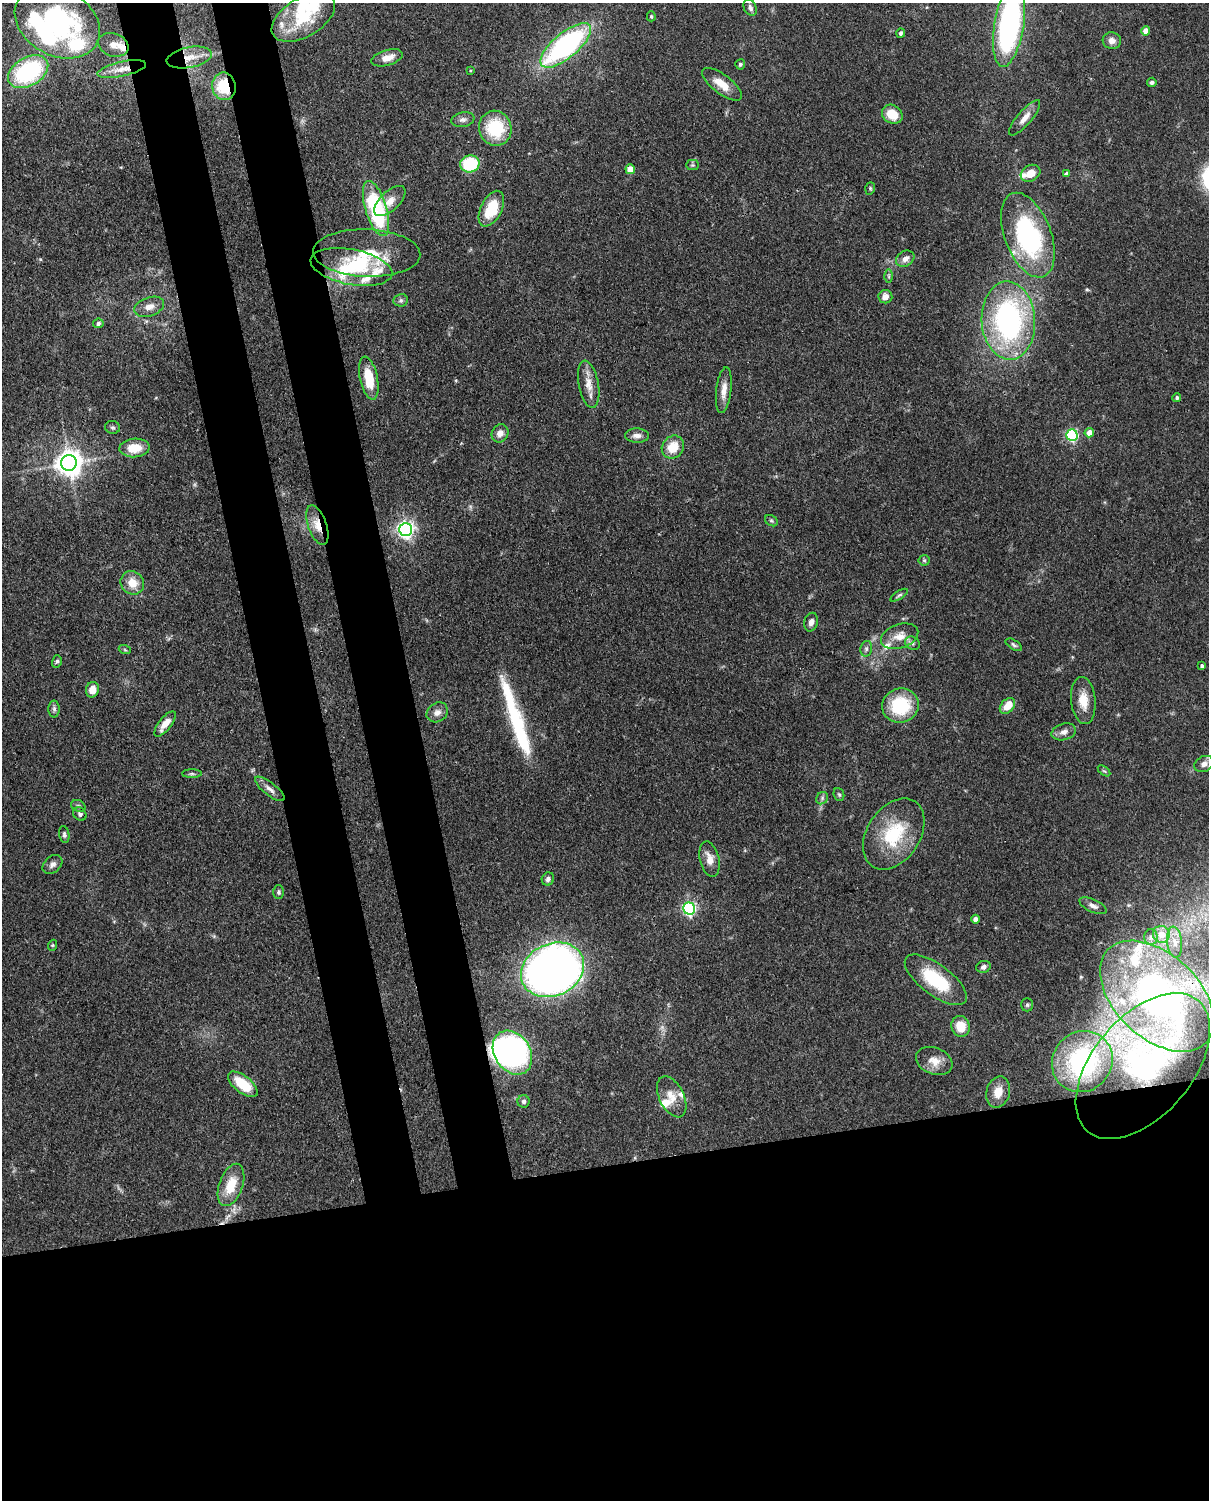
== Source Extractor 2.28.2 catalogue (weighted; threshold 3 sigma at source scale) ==
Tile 11 of 4 x 3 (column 3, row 3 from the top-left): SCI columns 2504-3710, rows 154-1651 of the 5005 x 4918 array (HDU 1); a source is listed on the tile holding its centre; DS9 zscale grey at full resolution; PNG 1211 x 1502 px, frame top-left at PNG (2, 3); each listed source drawn as its Kron ellipse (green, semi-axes under 4 px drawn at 4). Shown black and unused: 30% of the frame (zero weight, under 3 of 4 exposures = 7% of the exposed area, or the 3 px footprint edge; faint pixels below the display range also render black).
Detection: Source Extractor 2.28.2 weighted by HDU 2 'WHT'; one run over the whole footprint, this tile lists its part. Background 0.109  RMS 0.0041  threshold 0.0184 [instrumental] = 3 sigma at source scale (4.5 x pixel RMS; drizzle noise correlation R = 1.50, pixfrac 1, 0.05/0.05 arcsec/px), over >= 5 px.
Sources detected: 136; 1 too faint to see at this stretch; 9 inside a brighter object's white glare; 1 long thin detection or spike segment (spike, bleed or trail) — neither listed nor drawn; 13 inside a brighter listed object's ellipse — not listed separately; the other 112 listed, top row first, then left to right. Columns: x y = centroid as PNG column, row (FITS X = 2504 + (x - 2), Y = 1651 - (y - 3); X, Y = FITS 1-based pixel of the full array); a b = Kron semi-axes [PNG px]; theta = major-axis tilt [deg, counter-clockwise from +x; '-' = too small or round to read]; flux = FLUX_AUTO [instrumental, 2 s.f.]
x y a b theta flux
750 8 9 6 -64 1.4
651 16 5 4 - 0.5
303 17 35 19 30 22
57 22 45 33 -29 66
1009 25 42 14 81 100
1146 31 4 4 - 4
901 33 4 4 - 1
1112 41 9 8 - 2.6
113 45 16 11 -20 4.3
566 45 31 12 40 86
189 57 23 10 11 7
387 58 16 7 16 4.6
740 64 5 5 - 0.76
122 69 25 7 12 5
470 70 4 3 - 0.34
28 72 22 14 30 43
1152 82 4 4 - 1.1
722 84 24 9 -37 7
224 86 14 12 -80 16
892 114 11 9 -35 7.9
1025 118 22 7 49 3.8
463 120 11 7 10 1.8
495 128 17 16 - 21
470 164 10 8 11 23
692 165 6 5 - 0.71
630 169 5 4 - 7.1
1031 173 10 8 29 5.2
1067 174 4 4 - 1
870 188 6 5 - 0.63
390 201 19 9 44 4.4
376 209 28 10 -73 49
491 209 19 10 63 15
1028 235 44 23 -69 64
367 253 53 23 -2 21
905 259 10 7 31 2.6
351 267 41 17 -11 22
889 276 6 4 -89 0.66
885 297 7 6 - 2.8
401 300 7 6 - 1
149 307 15 9 18 3.8
1008 320 39 27 -87 94
98 323 5 4 - 1.3
369 378 22 9 -78 10
589 384 24 10 -79 5.3
724 390 23 7 83 4.1
1177 398 4 4 - 1
113 427 7 6 - 0.89
500 433 9 8 - 2.9
1089 433 5 4 - 3.9
1072 435 5 5 - 59
637 436 12 7 -2 2.3
673 447 12 10 50 7.8
135 448 15 9 3 7.7
69 463 8 8 - 480
771 521 7 5 -33 0.68
317 525 21 9 -70 6.1
406 529 6 6 - 160
924 560 5 5 - 0.67
132 583 12 11 - 6
899 595 10 4 31 0.84
811 622 9 6 76 2.1
900 636 19 12 19 5.6
912 643 8 6 -34 1.3
1014 645 9 4 -33 0.86
866 649 8 6 77 1.1
125 650 6 4 -19 0.54
57 661 6 5 - 0.77
1202 666 4 3 - 0.98
92 690 8 6 74 4.8
1083 701 24 12 -84 7
900 706 18 17 - 22
1007 706 9 6 48 6.7
54 709 8 6 -90 1.2
437 712 11 9 35 2.6
165 724 15 6 51 4.3
1064 732 12 8 15 2.4
1204 764 10 7 28 2.1
1104 771 7 3 -36 0.58
192 774 10 4 0 0.98
270 789 18 6 -38 2.4
839 794 7 5 -68 0.66
822 798 7 5 49 0.87
78 806 7 5 -20 0.89
80 814 7 6 - 1.2
64 834 8 5 -80 0.96
894 834 39 26 57 25
710 859 18 9 -76 4.4
52 864 11 8 41 1.9
548 879 7 6 - 1.2
278 892 7 5 -90 0.88
1093 906 14 6 -24 1.9
689 908 6 6 - 88
976 919 4 4 - 3.1
1161 934 8 8 - 4.4
1151 937 8 6 90 1.6
1174 942 15 7 -84 3.1
53 945 5 3 - 0.48
983 967 7 6 - 1.3
553 970 33 26 25 360
936 980 37 15 -37 23
1157 996 68 42 -43 150
1027 1005 6 5 - 0.8
960 1026 10 9 - 7.8
512 1053 23 18 -57 99
934 1061 19 13 -22 5.3
1082 1061 31 29 47 51
1143 1066 86 49 50 96
243 1084 17 8 -38 11
998 1092 16 11 75 6
672 1097 22 12 -64 6.1
524 1101 6 6 - 1.1
231 1185 22 12 70 10
Overlapping masked pixels (flux is a lower limit): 6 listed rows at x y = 189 57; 224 86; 317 525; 1157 996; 1143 1066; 231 1185
Isophote crosses this tile's border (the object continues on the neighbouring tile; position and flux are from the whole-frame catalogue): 1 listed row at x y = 1009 25